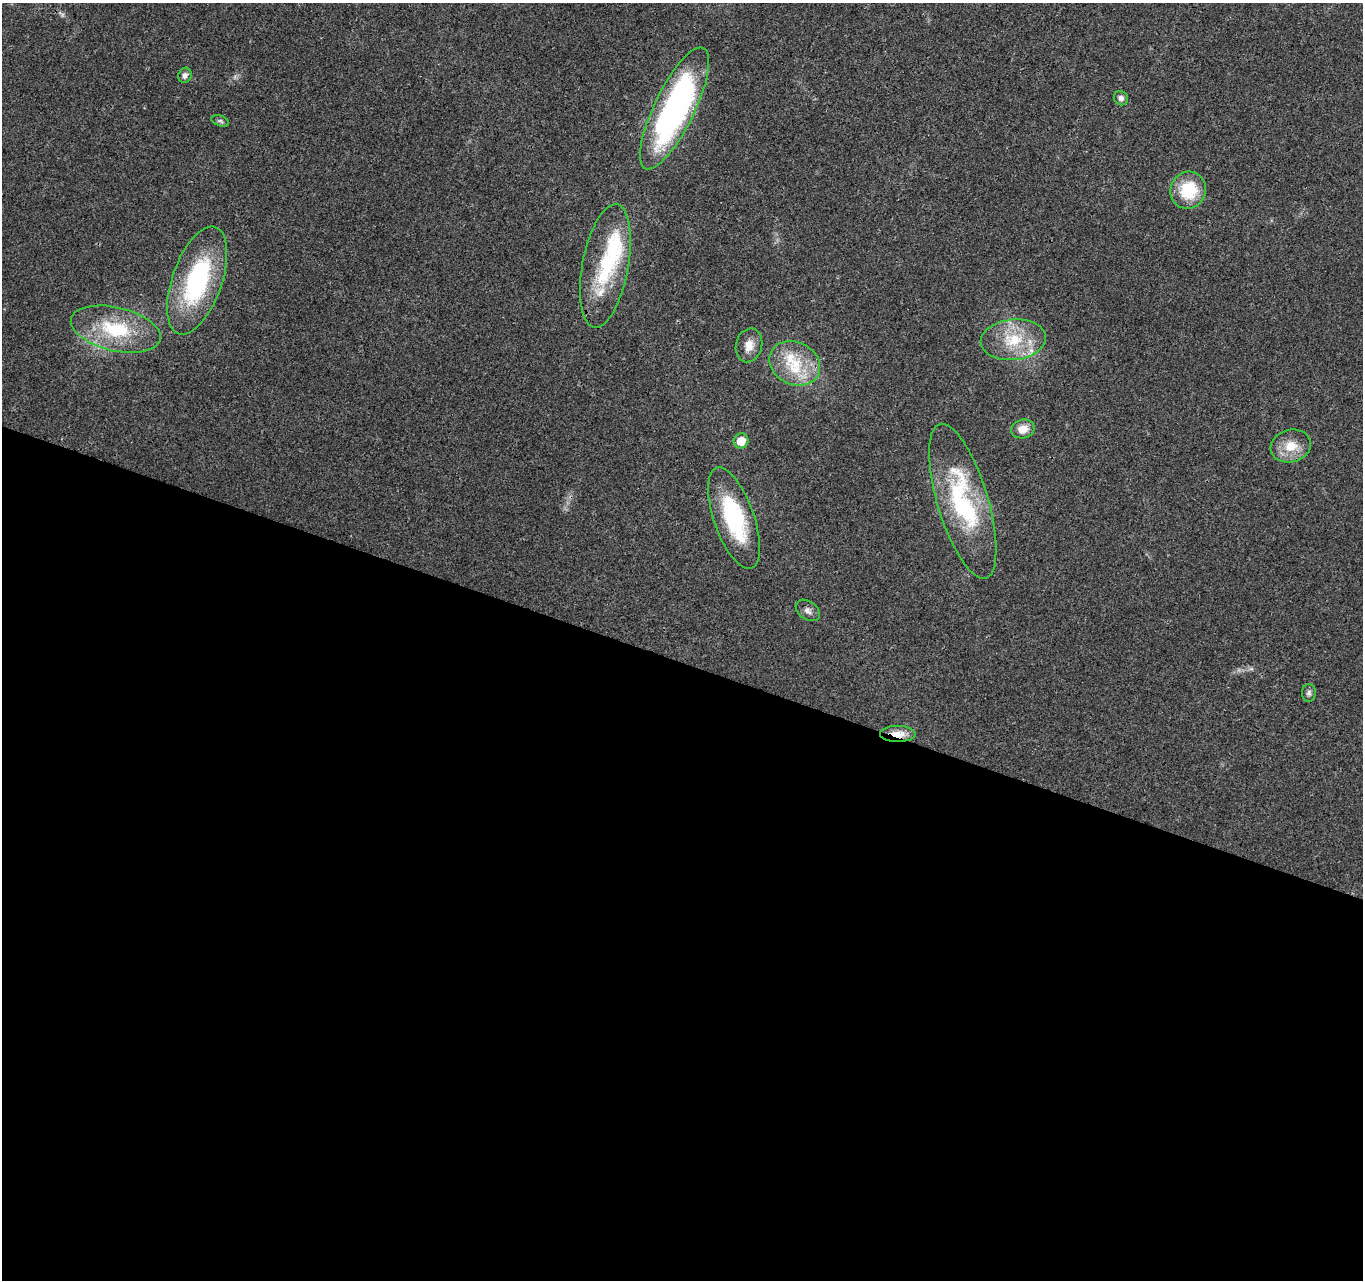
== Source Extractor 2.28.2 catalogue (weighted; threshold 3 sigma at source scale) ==
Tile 14 of 4 x 4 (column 2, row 4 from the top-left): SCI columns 1437-2797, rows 334-1611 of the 5588 x 5718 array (HDU 1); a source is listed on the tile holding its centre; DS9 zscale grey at full resolution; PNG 1365 x 1282 px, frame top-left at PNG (2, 3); each listed source drawn as its Kron ellipse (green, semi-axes under 4 px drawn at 4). Shown black and unused: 48% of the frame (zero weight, under 3 of 4 exposures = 6% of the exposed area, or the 3 px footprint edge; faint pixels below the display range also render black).
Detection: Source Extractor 2.28.2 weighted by HDU 2 'WHT'; one run over the whole footprint, this tile lists its part. Background 0.0208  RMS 0.0037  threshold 0.0165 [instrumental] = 3 sigma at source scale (4.5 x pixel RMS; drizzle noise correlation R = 1.50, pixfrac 1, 0.0396/0.0396 arcsec/px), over >= 5 px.
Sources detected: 23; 1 too faint to see at this stretch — neither listed nor drawn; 3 inside a brighter listed object's ellipse — not listed separately; the other 19 listed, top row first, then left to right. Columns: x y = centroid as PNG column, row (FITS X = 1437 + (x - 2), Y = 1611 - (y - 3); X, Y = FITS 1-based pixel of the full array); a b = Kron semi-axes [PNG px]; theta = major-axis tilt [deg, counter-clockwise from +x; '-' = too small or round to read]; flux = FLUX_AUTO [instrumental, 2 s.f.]
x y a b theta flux
185 75 8 6 70 1.3
1121 98 7 7 - 1.4
675 108 67 20 64 110
220 121 9 5 -20 0.78
1188 190 19 17 65 16
605 266 63 23 79 30
197 281 56 25 71 48
116 329 46 22 -13 24
1013 340 32 20 6 16
749 345 17 13 75 4.3
795 363 26 21 -26 15
1023 429 12 9 13 4.3
741 441 7 7 - 5.2
1291 446 20 16 15 7.6
963 501 80 25 -73 47
734 518 53 20 -71 34
808 610 13 9 -36 1.8
1309 693 9 7 -90 1.1
898 734 18 8 1 4.8
Overlapping masked pixels (flux is a lower limit): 1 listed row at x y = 898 734